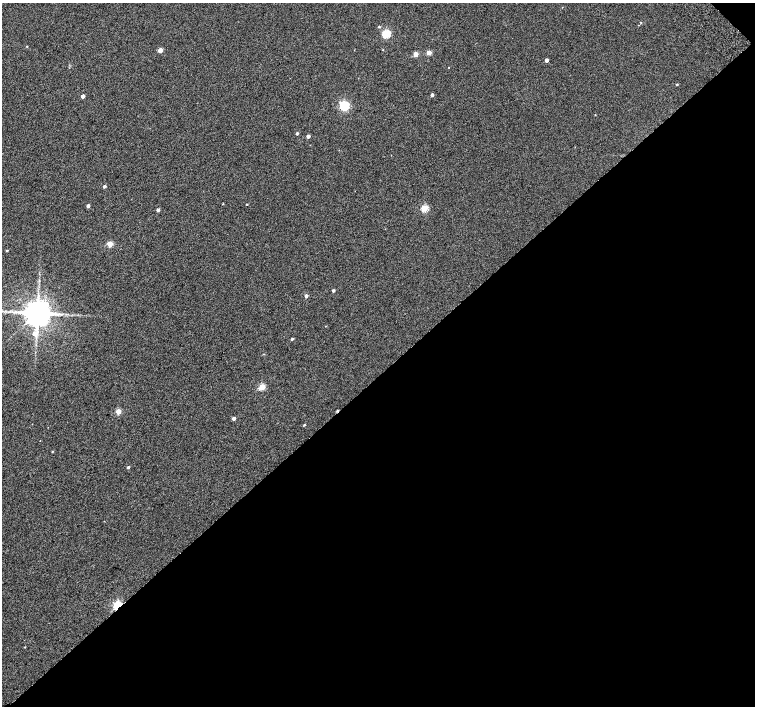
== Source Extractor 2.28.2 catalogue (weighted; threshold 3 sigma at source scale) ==
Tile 12 of 4 x 4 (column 4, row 3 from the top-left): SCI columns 4568-6073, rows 1672-3079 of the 6118 x 6093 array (HDU 1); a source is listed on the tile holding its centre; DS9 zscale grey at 2 x 2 block average (1 PNG px = mean of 2 x 2 image px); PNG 757 x 708 px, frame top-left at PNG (2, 3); no overlay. Shown black and unused: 47% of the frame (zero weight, under 2 of 3 exposures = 3% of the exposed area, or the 3 px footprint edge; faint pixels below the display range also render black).
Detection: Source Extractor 2.28.2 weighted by HDU 2 'WHT'; one run over the whole footprint, this tile lists its part. Background 0.0524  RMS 0.052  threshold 0.234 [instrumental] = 3 sigma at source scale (4.5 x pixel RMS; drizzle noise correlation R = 1.50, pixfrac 1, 0.0396/0.0396 arcsec/px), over >= 5 px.
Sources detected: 40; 1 cosmic-ray / hot-pixel residue — not listed; the other 39 listed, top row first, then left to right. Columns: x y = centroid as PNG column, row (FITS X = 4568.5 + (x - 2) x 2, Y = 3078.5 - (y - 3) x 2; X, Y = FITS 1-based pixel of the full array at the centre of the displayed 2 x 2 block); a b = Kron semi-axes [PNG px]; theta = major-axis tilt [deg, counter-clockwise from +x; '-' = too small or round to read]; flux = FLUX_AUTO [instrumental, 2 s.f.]
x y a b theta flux
641 22 3 2 - 7.7
638 25 2 2 - 4
379 27 3 2 - 12
386 34 3 3 - 690
27 46 3 2 - 5.2
160 50 3 3 - 130
383 50 2 2 - 5.7
429 52 3 3 - 98
415 54 3 3 - 160
546 60 2 2 - 52
449 67 2 2 - 4.2
677 84 2 2 - 11
432 95 2 2 - 31
83 96 2 2 - 52
344 105 3 3 - 1100
595 115 2 2 - 5.5
297 133 2 2 - 17
308 136 2 2 - 49
104 186 3 2 - 27
223 204 3 2 - 5
247 204 2 2 - 8.1
88 206 3 2 - 31
424 208 3 3 - 410
158 210 3 2 - 30
110 244 3 3 - 230
7 250 3 2 - 10
333 290 2 2 - 27
306 296 2 2 - 40
37 313 6 6 - 22000
34 333 4 4 - 70
292 339 3 2 - 17
262 387 3 3 - 320
118 411 3 3 - 200
234 418 3 3 - 37
304 425 3 2 - 12
52 452 3 2 - 7.8
128 467 3 2 - 18
118 605 3 2 - 1100
25 647 3 2 - 5.2
Overlapping masked pixels (flux is a lower limit): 1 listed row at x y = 118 605